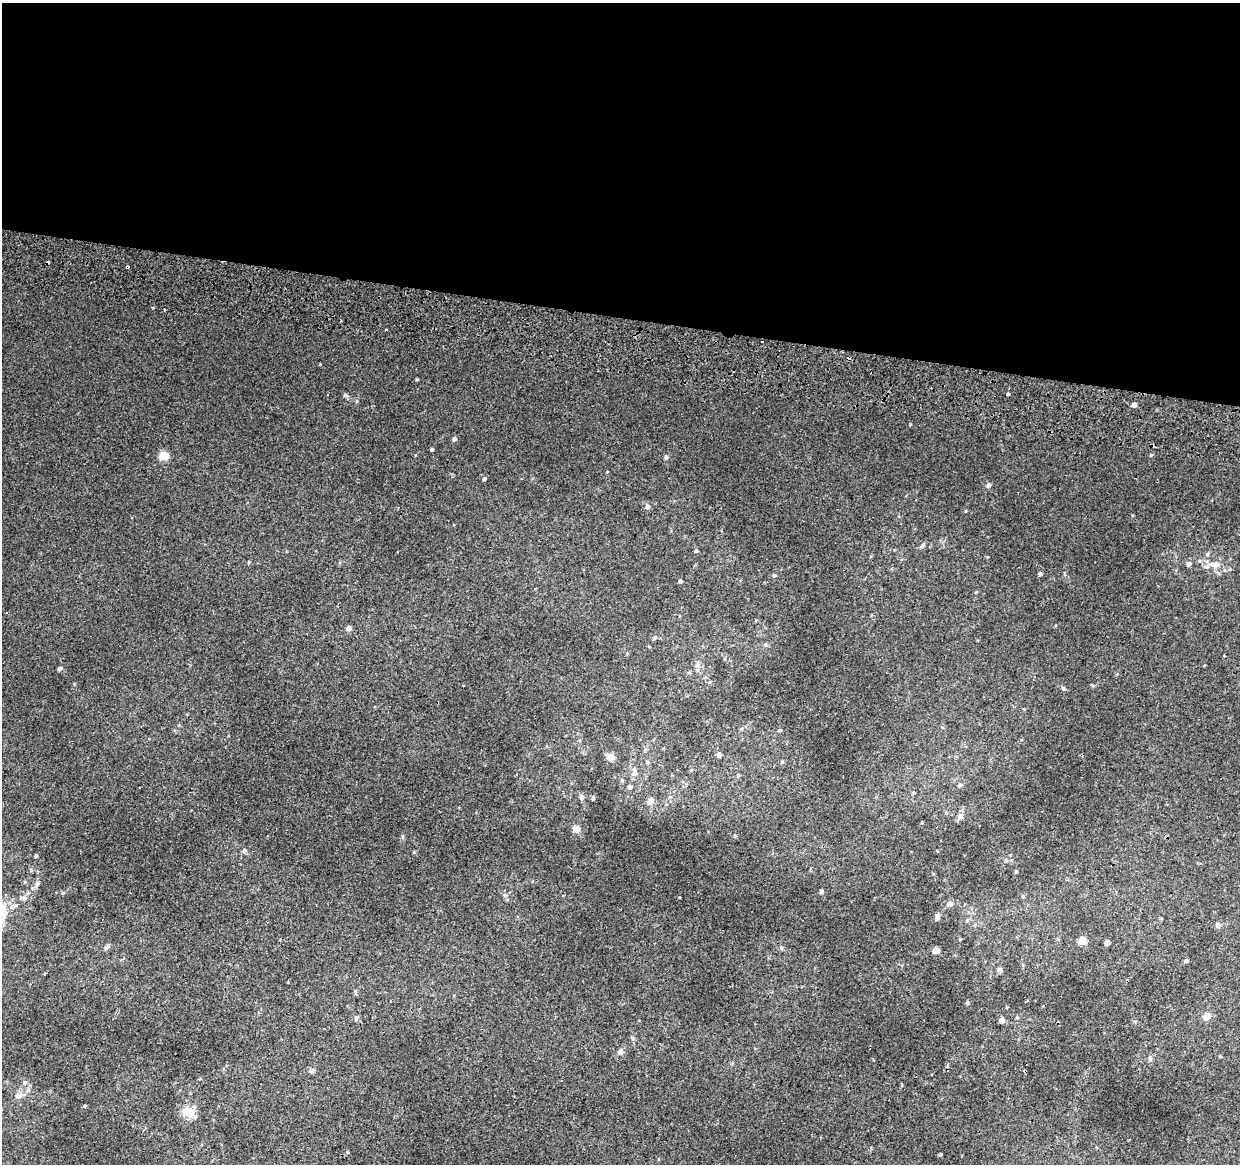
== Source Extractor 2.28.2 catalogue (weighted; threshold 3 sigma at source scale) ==
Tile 3 of 4 x 4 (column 3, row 1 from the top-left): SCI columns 2487-3724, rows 3768-4929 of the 4984 x 5270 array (HDU 1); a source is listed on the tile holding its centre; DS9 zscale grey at full resolution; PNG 1242 x 1166 px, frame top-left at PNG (2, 3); no overlay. Shown black and unused: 27% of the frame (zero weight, under 2 of 3 exposures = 3% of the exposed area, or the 3 px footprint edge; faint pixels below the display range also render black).
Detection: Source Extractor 2.28.2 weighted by HDU 2 'WHT'; one run over the whole footprint, this tile lists its part. Background 0.00417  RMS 0.0043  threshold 0.0193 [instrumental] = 3 sigma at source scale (4.5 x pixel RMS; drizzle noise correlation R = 1.50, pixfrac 1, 0.0396/0.0396 arcsec/px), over >= 5 px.
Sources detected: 83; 1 inside a brighter object's white glare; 6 cosmic-ray / hot-pixel residue — not listed; the other 76 listed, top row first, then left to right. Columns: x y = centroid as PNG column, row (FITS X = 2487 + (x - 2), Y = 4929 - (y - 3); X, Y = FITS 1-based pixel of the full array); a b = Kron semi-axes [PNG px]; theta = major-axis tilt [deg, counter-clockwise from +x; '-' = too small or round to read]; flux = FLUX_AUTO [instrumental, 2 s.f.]
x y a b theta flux
164 309 2 2 - 0.44
417 379 5 3 - 0.36
1008 394 4 3 - 2.4
1134 405 5 5 - 1.4
910 424 5 3 - 0.31
454 439 5 5 - 1.1
432 449 4 3 - 0.57
1151 455 5 3 - 0.43
163 456 5 5 - 16
666 457 5 5 - 0.91
484 479 5 4 - 0.78
988 485 6 5 - 1.2
647 506 7 6 - 1.2
922 545 10 4 45 0.88
696 551 4 4 - 0.58
1207 554 6 5 - 0.81
1189 564 6 6 - 1.1
1215 564 16 9 0 4.8
1040 574 5 5 - 0.75
774 575 6 5 - 0.64
680 581 4 4 - 0.77
349 628 5 4 - 2.6
655 638 6 4 59 0.57
697 665 8 7 - 1.7
60 668 5 4 - 1.1
1117 674 4 4 - 0.63
463 686 2 2 - 0.39
1063 688 5 5 - 0.62
780 730 6 3 -17 0.42
719 755 6 5 - 1.5
611 757 8 6 -31 3.7
647 762 6 5 - 0.7
634 772 13 7 -88 2.4
738 775 5 5 - 0.57
622 780 5 5 - 0.6
960 785 6 6 - 0.93
630 787 6 6 - 0.98
582 797 7 6 - 1.2
593 798 6 4 89 0.74
650 801 8 7 - 2.2
960 817 9 7 37 1.7
576 829 5 5 - 8.4
244 850 7 5 75 0.88
414 852 4 4 - 0.4
36 856 4 3 - 0.65
1006 861 6 4 18 0.66
1016 871 4 4 - 0.46
37 884 6 5 - 0.83
821 891 4 4 - 1.1
24 898 9 6 1 1.3
950 904 7 6 - 2.2
937 917 9 6 71 1.4
1218 925 8 6 -77 1.1
1082 941 5 5 - 12
1107 942 4 4 - 2.3
107 947 11 5 41 1.2
782 948 5 5 - 0.66
936 950 5 4 - 6.4
1186 961 5 4 - 0.81
1000 969 8 5 -38 0.98
45 974 4 3 - 0.31
967 1003 5 4 - 0.5
1206 1016 9 8 - 2.9
356 1018 6 5 - 0.82
1001 1020 5 4 - 3
633 1039 6 5 - 0.73
620 1052 6 6 - 2.3
1220 1056 4 4 - 0.36
1150 1058 7 5 -78 0.93
25 1083 7 6 - 1.2
902 1085 5 3 - 0.38
28 1090 6 5 - 0.93
18 1095 10 9 - 2.3
85 1106 5 4 - 0.44
191 1113 15 13 -83 6.7
940 1154 3 3 - 0.87
Unlisted compact peaks at least as high as the median listed source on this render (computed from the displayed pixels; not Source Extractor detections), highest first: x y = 346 395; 679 897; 320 364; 153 308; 63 893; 505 895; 1093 686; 1132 515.